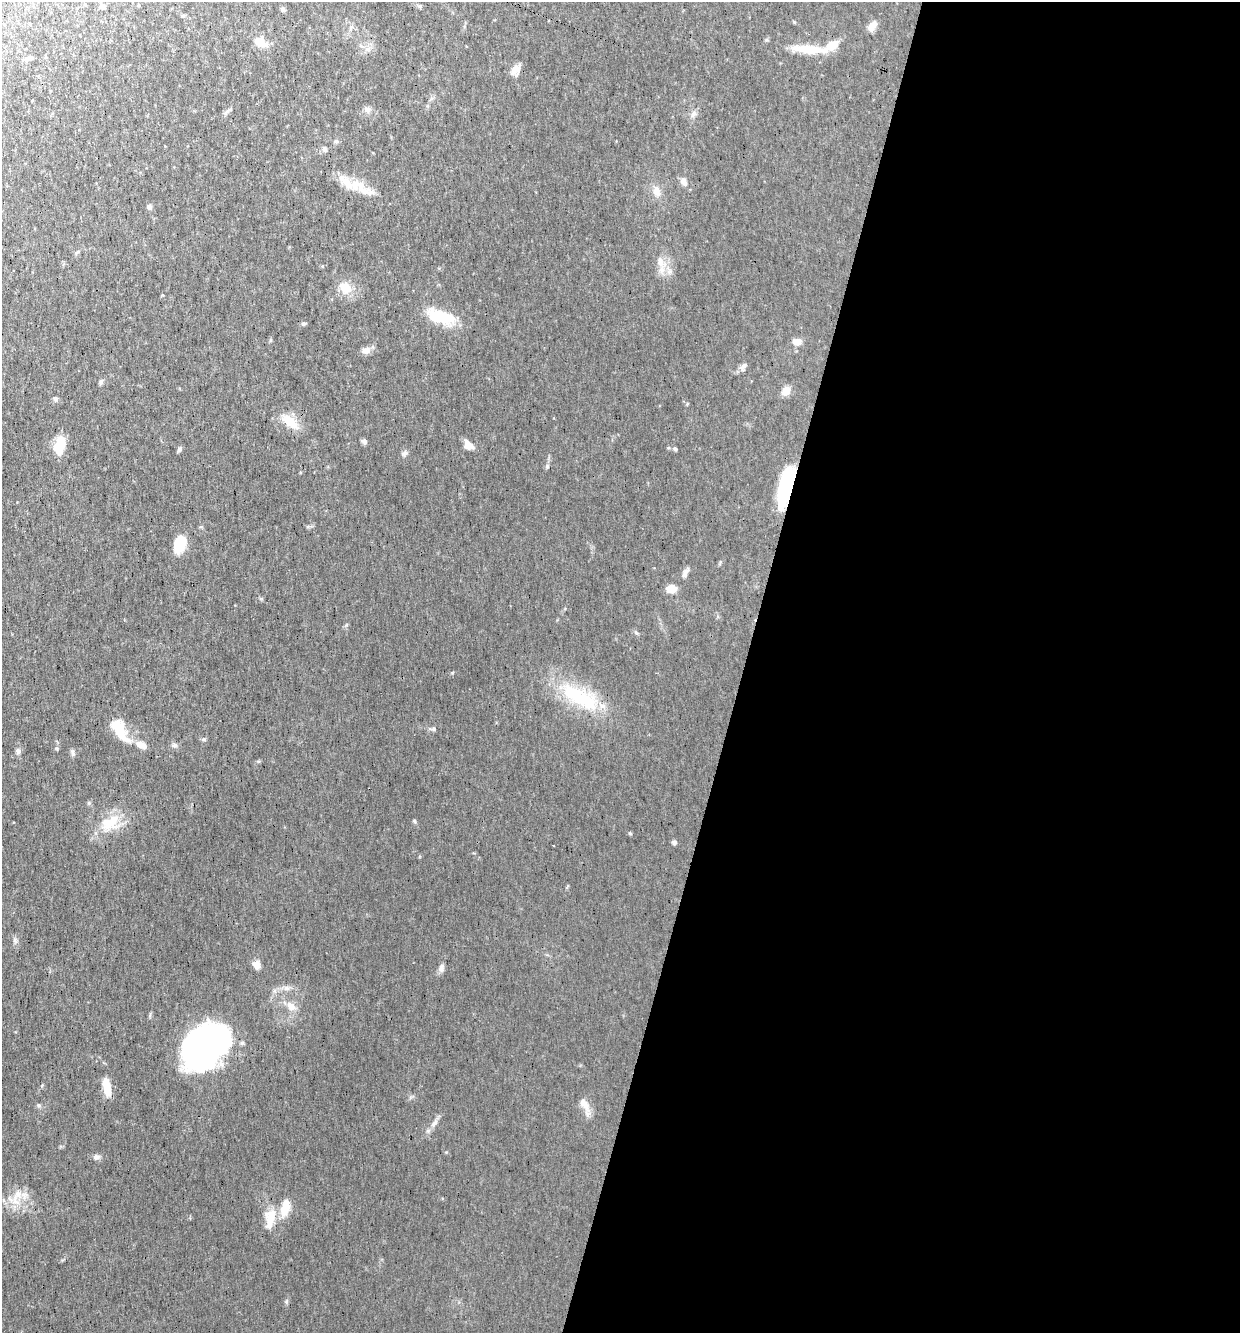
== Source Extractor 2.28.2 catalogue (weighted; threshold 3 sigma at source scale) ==
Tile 12 of 4 x 4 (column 4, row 3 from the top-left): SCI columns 3842-5079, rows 1331-2661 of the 5334 x 5322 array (HDU 1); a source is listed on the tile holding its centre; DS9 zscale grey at full resolution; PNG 1242 x 1335 px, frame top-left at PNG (2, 2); no overlay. Shown black and unused: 40% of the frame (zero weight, under 3 of 4 exposures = <1% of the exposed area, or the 3 px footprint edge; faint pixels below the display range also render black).
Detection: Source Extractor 2.28.2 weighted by HDU 2 'WHT'; one run over the whole footprint, this tile lists its part. Background 0.0548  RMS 0.0052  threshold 0.0234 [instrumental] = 3 sigma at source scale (4.5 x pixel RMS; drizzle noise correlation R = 1.50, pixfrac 1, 0.05/0.05 arcsec/px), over >= 5 px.
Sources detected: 64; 1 inside a brighter listed object's ellipse — not listed separately; the other 63 listed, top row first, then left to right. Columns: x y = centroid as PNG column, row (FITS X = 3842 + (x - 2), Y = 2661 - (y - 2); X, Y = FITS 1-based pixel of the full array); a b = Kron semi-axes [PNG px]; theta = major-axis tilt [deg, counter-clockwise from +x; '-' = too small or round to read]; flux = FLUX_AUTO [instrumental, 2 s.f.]
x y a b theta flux
103 6 7 5 -49 1.1
283 9 6 6 - 0.97
183 16 5 5 - 0.62
872 26 13 8 57 3.7
260 42 17 13 -24 5.5
368 49 7 5 -45 1.4
808 49 40 10 -4 13
29 58 10 5 21 1.4
515 69 15 9 44 3.6
367 109 10 7 -19 2
227 111 8 4 37 1.2
694 114 10 4 34 1.4
336 141 6 5 - 0.82
324 149 8 5 -65 1.1
684 181 10 8 -63 2.3
357 185 27 15 6 11
656 191 14 9 -75 4.2
149 207 7 6 - 1.3
660 262 13 9 -82 4.4
345 288 18 13 -39 7.2
440 316 35 14 -15 18
303 324 6 5 - 0.85
797 342 10 7 -2 3.8
366 350 13 9 18 2.6
744 366 13 5 50 1.8
101 382 7 5 48 0.92
786 391 10 8 46 4.7
55 399 7 4 -70 0.87
290 422 27 12 -39 8.5
364 441 8 5 -39 1.3
469 445 14 9 -36 3.1
59 446 19 10 72 12
675 449 6 4 -65 0.77
179 450 6 6 - 1
405 453 8 6 50 1.4
547 466 5 5 - 0.74
786 487 38 12 76 35
180 544 17 11 71 13
685 573 12 6 68 1.9
671 589 10 8 -2 5.8
580 697 59 21 -30 36
434 729 7 5 -21 0.91
119 730 29 13 -63 15
204 739 7 5 -20 0.84
141 745 14 8 -23 4.7
175 745 7 5 1 1.3
18 751 8 6 -80 1.4
73 752 10 3 -68 0.98
414 821 5 4 - 0.69
109 823 29 16 34 14
630 834 6 3 -19 0.55
674 842 5 5 - 1.4
256 965 10 8 -78 3.2
441 968 12 6 80 2
287 988 9 6 -27 1.8
291 1006 12 9 -48 4.3
204 1046 43 31 41 170
107 1087 22 8 -77 7.7
584 1104 18 9 -50 4.3
96 1157 8 7 - 1.7
18 1194 11 9 15 4.6
285 1207 24 11 78 7.9
270 1219 27 11 68 8.9
Overlapping masked pixels (flux is a lower limit): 1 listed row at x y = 786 487
Unlisted compact peaks at least as high as the median listed source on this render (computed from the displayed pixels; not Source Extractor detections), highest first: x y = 452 673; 286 1301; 56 748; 15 940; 346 625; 38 1105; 434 1123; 636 633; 668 448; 446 1152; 720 562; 258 761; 428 1131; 150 1014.